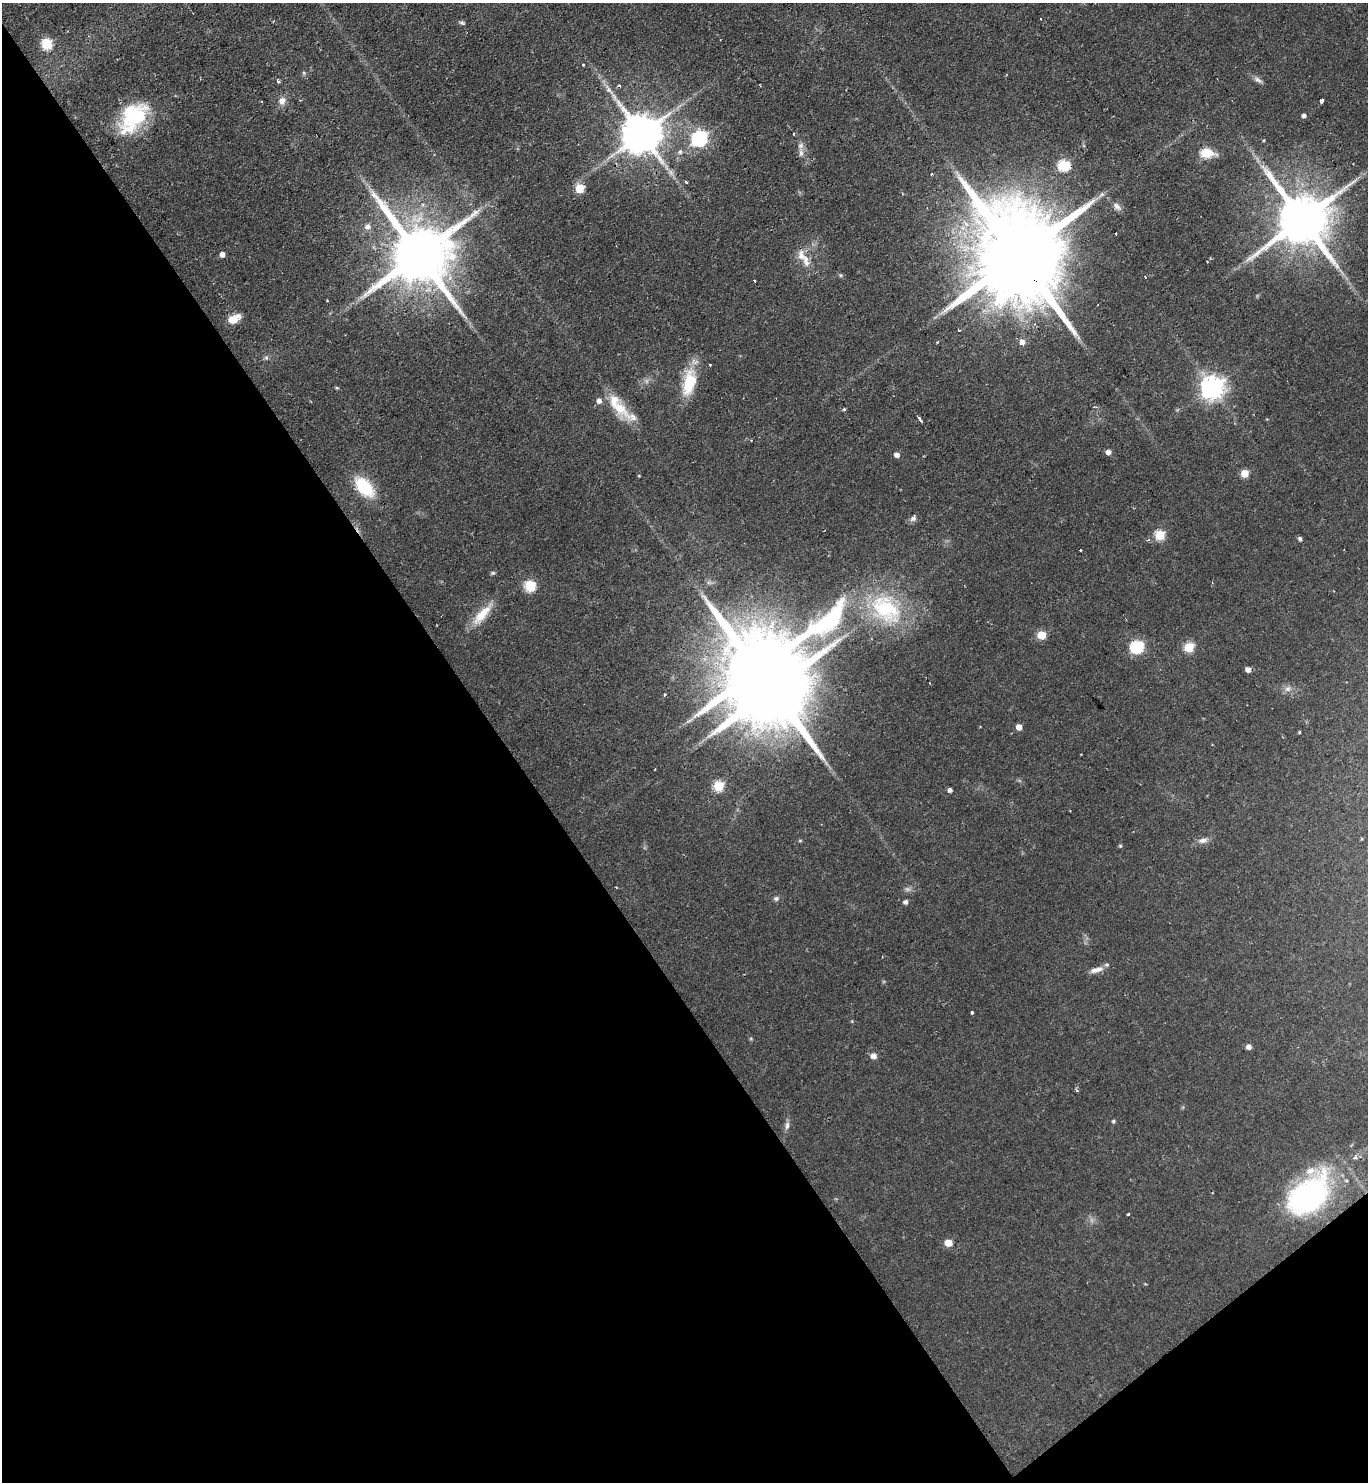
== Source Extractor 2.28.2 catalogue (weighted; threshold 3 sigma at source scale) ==
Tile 14 of 4 x 4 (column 2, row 4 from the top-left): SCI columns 1520-2885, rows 1-1480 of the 5913 x 5921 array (HDU 1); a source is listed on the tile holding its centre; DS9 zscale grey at full resolution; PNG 1370 x 1484 px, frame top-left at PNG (2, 3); no overlay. Shown black and unused: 39% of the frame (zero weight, under 2 of 3 exposures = <1% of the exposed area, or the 3 px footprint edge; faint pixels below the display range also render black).
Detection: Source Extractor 2.28.2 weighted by HDU 2 'WHT'; one run over the whole footprint, this tile lists its part. Background 0.0706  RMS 0.0059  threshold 0.0267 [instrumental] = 3 sigma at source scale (4.5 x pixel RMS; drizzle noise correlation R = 1.50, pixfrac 1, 0.05/0.05 arcsec/px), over >= 5 px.
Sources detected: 96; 1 too faint to see at this stretch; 1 inside a brighter object's white glare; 6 cosmic-ray / hot-pixel residue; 2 long thin detections or spike segments (spike, bleed or trail) — not listed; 3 inside a brighter listed object's ellipse — not listed separately; the other 83 listed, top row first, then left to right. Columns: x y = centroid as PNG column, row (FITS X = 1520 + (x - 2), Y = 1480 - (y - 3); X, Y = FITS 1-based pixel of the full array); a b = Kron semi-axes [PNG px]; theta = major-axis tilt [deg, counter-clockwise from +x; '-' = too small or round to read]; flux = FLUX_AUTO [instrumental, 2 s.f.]
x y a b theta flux
1040 19 2 2 - 0.71
463 23 7 4 -59 1.1
47 44 6 5 - 48
583 64 3 3 - 0.84
1258 80 13 6 -33 2.5
278 81 5 4 - 1.3
619 86 3 3 - 1.5
282 101 12 10 73 4
1321 101 4 3 - 6.6
1304 115 4 4 - 2
133 117 42 24 53 44
642 134 12 11 - 2100
699 138 7 7 - 170
1264 140 3 3 - 0.84
680 152 7 6 - 1.8
801 152 7 4 -73 1.9
1206 153 7 5 -6 33
1064 165 6 6 - 51
671 172 10 3 -69 1.8
932 174 3 3 - 0.91
686 182 3 3 - 1.5
579 188 5 5 - 21
1102 194 8 5 39 2
1117 206 12 7 -48 3
1302 219 16 14 -53 4200
367 226 7 7 - 3.1
222 254 5 4 - 3.6
419 255 20 16 -52 5700
1018 255 43 20 -57 18000
806 261 19 8 -71 6.3
841 275 5 5 - 0.79
327 301 4 2 - 0.39
234 318 15 8 26 7.7
959 330 4 3 - 0.56
1022 342 6 5 - 3.9
710 365 3 3 - 0.92
689 382 34 15 77 22
1212 387 8 8 - 510
337 388 5 3 - 0.7
599 401 6 6 - 2.6
620 408 31 16 -61 16
844 409 4 3 - 0.83
920 420 7 3 -56 4
751 440 3 3 - 0.66
1108 452 5 5 - 3.2
897 455 5 5 - 3.2
1245 473 5 5 - 14
364 487 22 12 -47 31
913 518 9 7 36 2.3
1160 535 5 5 - 33
1300 539 5 4 - 1.5
1080 550 3 2 - 1.2
493 573 6 5 - 0.97
530 586 6 6 - 47
886 609 51 29 -47 56
482 614 35 11 48 13
1041 635 5 5 - 21
1137 647 6 6 - 85
1189 647 5 5 - 34
1248 669 5 4 - 3.9
771 689 26 12 -55 8800
1288 689 6 6 - 2
665 694 3 3 - 2.2
1019 727 5 4 - 5.7
1299 732 4 3 - 0.62
718 786 6 6 - 38
950 790 4 4 - 1.9
1203 840 13 6 6 3.2
800 841 6 4 0 0.65
1120 846 5 4 - 0.77
776 898 7 6 - 1.5
905 902 5 5 - 1.7
1096 970 19 7 15 4.7
972 1012 3 3 - 2.2
1248 1047 5 5 - 2.7
873 1056 8 7 - 3
1077 1090 4 3 - 1.1
1113 1121 5 4 - 0.98
787 1126 11 6 81 2.4
1355 1157 6 5 - 1.5
1309 1195 53 33 47 130
1128 1214 3 3 - 2.5
948 1243 5 5 - 12
Overlapping masked pixels (flux is a lower limit): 3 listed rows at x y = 642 134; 1018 255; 1309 1195